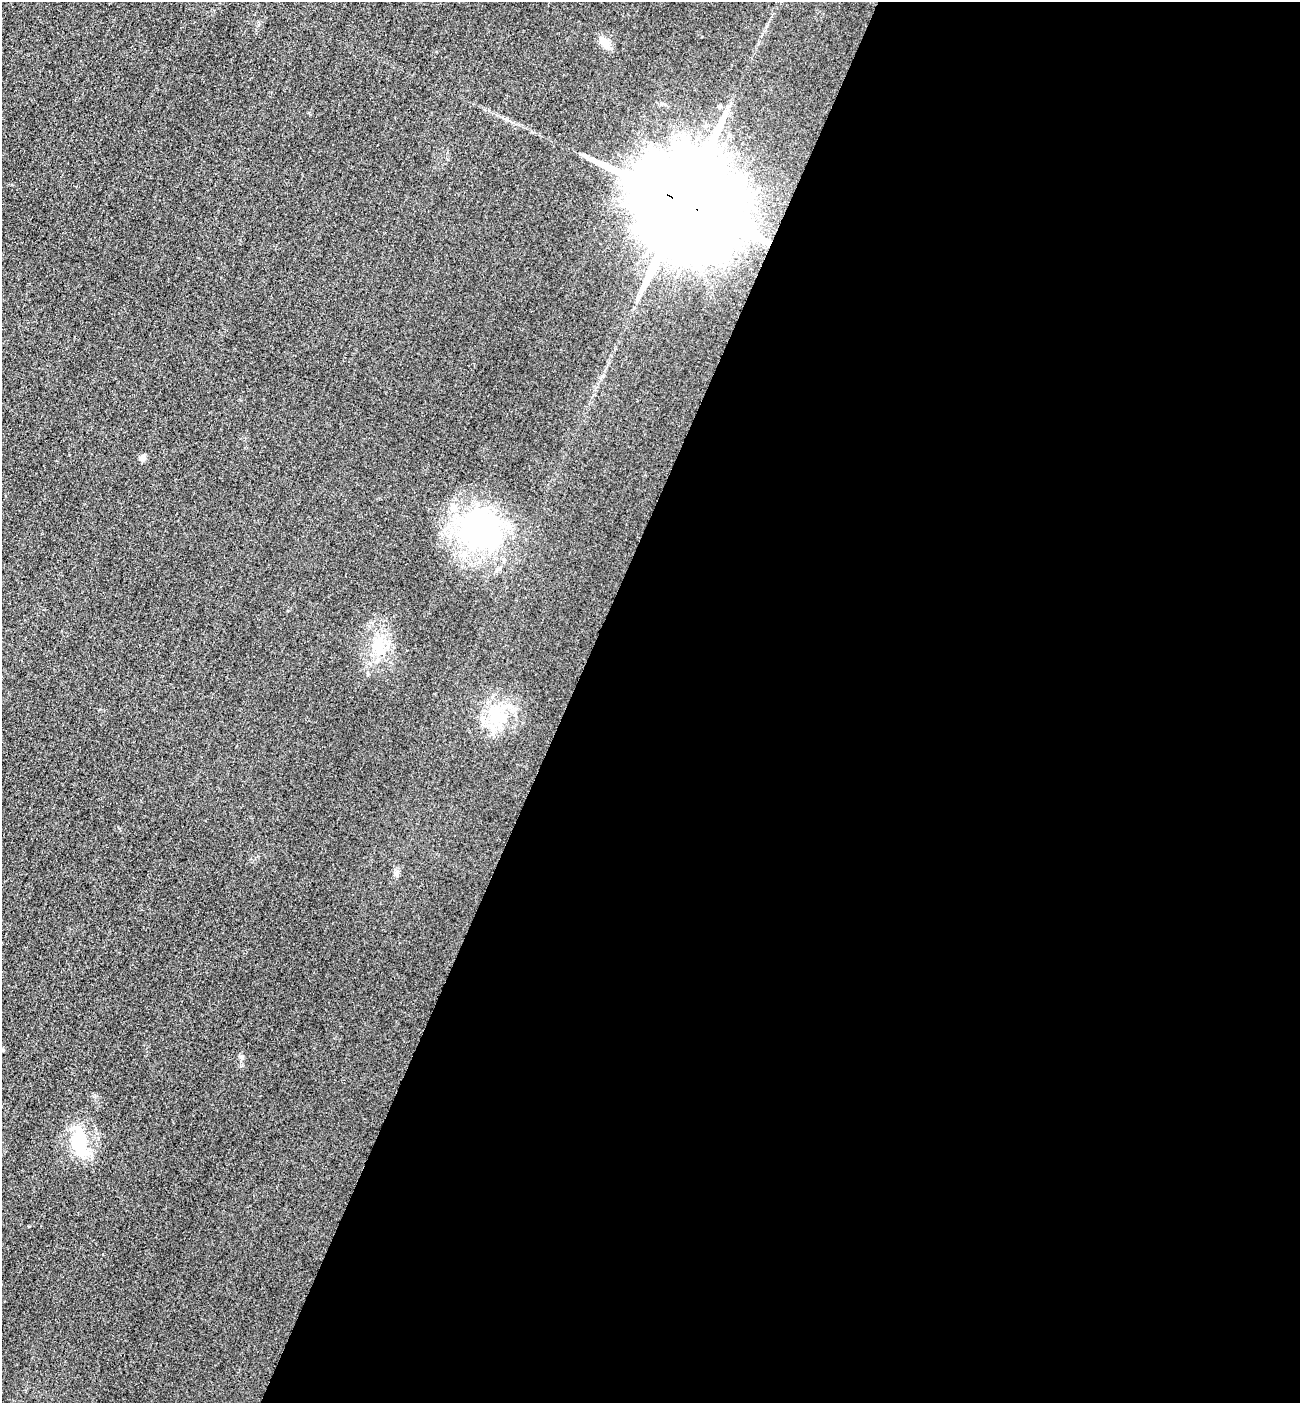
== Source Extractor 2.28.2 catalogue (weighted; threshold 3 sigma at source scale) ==
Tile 12 of 4 x 4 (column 4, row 3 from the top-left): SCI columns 4199-5496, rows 1427-2827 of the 5667 x 5654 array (HDU 1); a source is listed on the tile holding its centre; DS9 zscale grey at full resolution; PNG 1302 x 1405 px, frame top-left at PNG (2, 2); no overlay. Shown black and unused: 56% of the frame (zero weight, under 3 of 4 exposures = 3% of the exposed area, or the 3 px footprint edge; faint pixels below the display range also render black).
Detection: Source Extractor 2.28.2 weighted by HDU 2 'WHT'; one run over the whole footprint, this tile lists its part. Background 0.0584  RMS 0.017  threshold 0.0756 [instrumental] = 3 sigma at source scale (4.5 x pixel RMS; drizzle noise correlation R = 1.50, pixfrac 1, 0.05/0.05 arcsec/px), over >= 5 px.
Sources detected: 11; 1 inside a brighter object's white glare — not listed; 1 inside a brighter listed object's ellipse — not listed separately; the other 9 listed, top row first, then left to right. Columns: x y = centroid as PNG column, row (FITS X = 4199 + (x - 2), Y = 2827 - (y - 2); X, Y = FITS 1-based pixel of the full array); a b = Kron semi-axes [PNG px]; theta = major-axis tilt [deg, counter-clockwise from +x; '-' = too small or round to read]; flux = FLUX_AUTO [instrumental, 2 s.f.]
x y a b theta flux
605 42 18 9 -44 16
683 203 28 22 -32 63000
639 297 11 5 66 6.1
142 458 8 7 - 5.3
483 532 63 44 -31 320
379 646 23 15 -80 43
498 716 28 20 16 67
2 1050 5 5 - 2.2
79 1142 37 17 -85 73
Overlapping masked pixels (flux is a lower limit): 1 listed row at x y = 683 203
Isophote crosses this tile's border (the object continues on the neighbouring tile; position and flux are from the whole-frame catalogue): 1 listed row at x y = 2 1050